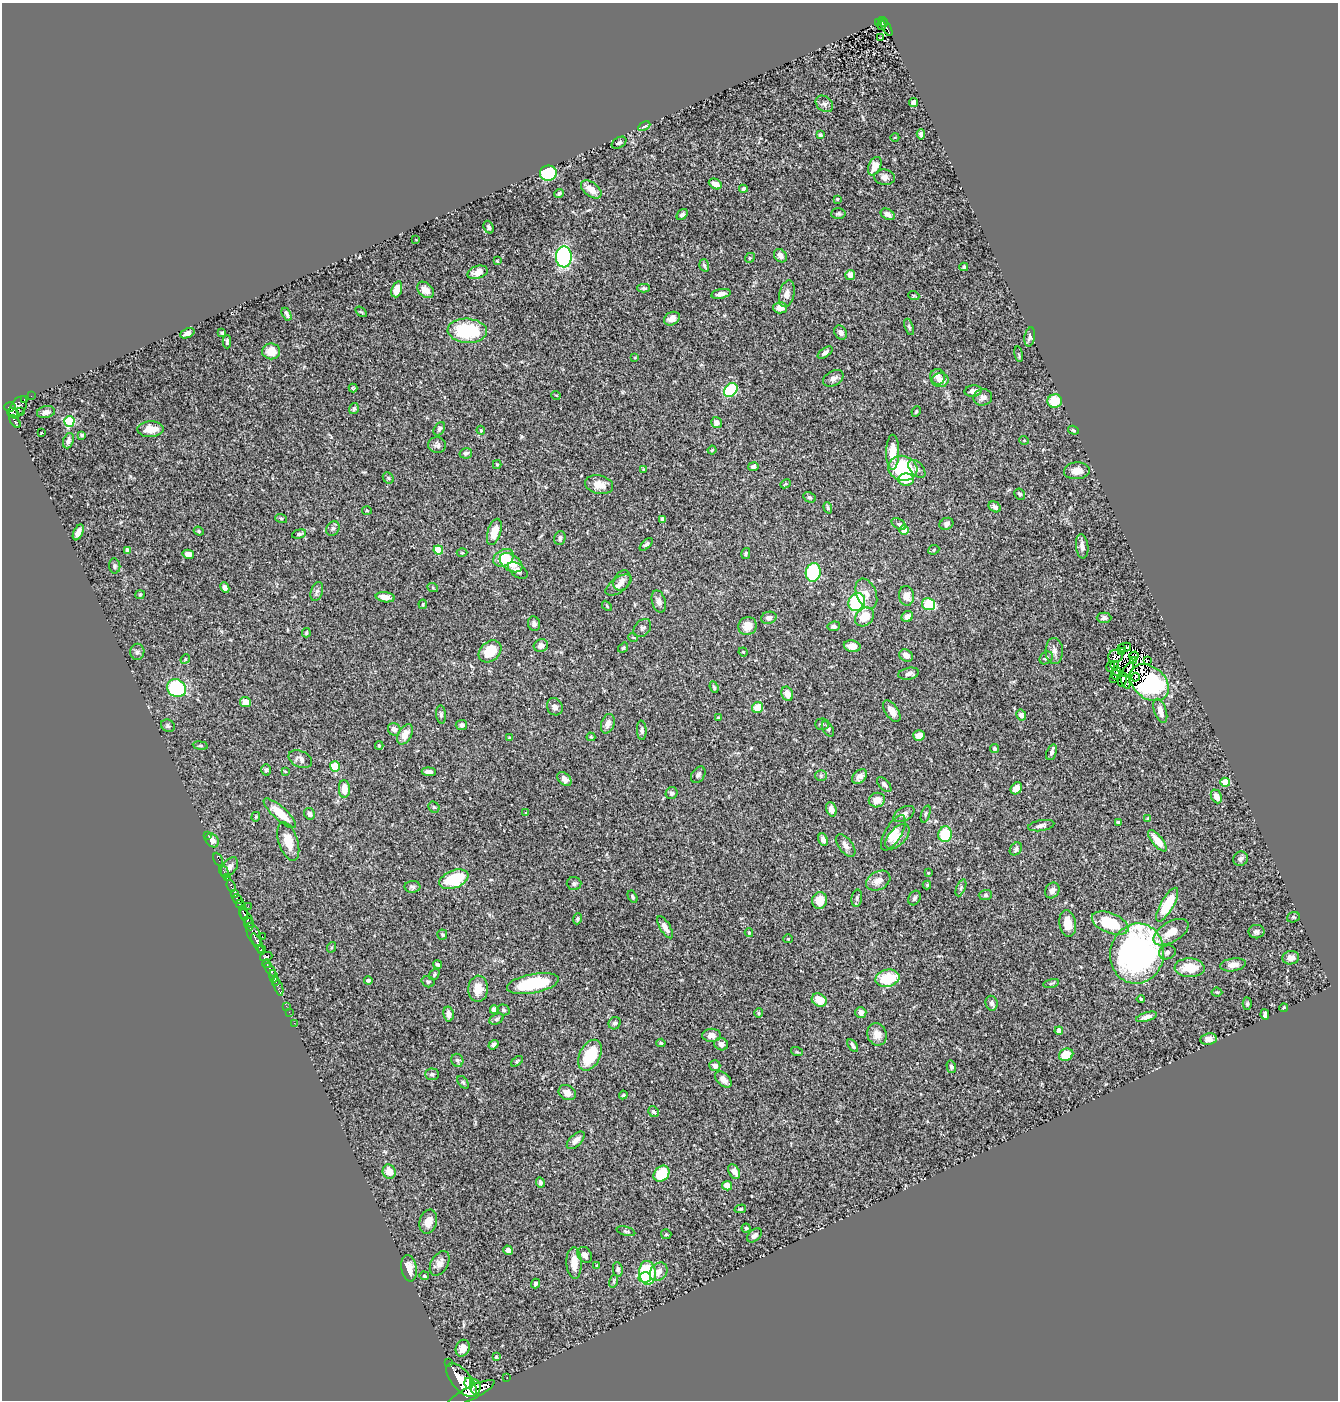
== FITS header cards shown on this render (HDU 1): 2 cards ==
NAXIS1  =                 1336
NAXIS2  =                 1398

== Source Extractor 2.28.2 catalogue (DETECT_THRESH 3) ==
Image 1336 x 1398 px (HDU 1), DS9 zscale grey, 1 PNG px = 1 image px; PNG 1340 x 1402 px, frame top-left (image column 1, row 1398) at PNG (2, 3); each listed source drawn as its Kron ellipse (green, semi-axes under 4 px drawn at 4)
Background 0.496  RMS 0.023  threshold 0.0698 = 3 sigma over >= 5 px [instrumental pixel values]
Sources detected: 378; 4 with non-positive FLUX_AUTO (blend fragments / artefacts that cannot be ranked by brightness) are neither listed nor drawn; the other 374 listed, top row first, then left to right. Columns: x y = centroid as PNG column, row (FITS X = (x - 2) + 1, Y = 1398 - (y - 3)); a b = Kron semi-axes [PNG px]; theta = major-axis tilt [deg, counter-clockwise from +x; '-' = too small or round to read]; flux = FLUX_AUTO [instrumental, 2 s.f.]
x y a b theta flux
883 22 5 3 - 73
878 23 3 2 - 15
882 25 4 3 - 27
887 28 9 3 -63 88
881 38 2 2 - 1.6
914 102 4 4 - 8.7
824 104 9 7 -38 5.7
644 126 6 4 28 6.7
921 134 5 4 - 4.9
820 135 4 4 - 2.5
895 137 4 3 - 1.2
619 143 8 5 31 3.7
875 166 10 6 66 19
548 173 8 7 - 140
885 177 10 8 -9 7.4
715 184 7 5 -26 13
591 189 12 7 -37 17
743 189 4 3 - 2.8
559 193 5 4 - 2.9
837 199 4 3 - 1.4
838 213 7 5 4 2.8
888 214 7 5 -28 7.4
682 215 6 4 47 4.9
489 227 6 5 - 3.9
416 240 3 2 - 0.88
780 256 7 6 - 7.9
564 257 10 8 89 200
750 258 5 4 - 2.1
497 261 3 3 - 1.4
704 265 6 4 -71 2.8
964 267 4 4 - 2.2
478 272 10 6 18 15
850 275 5 5 - 10
644 288 6 4 -1 2.9
397 289 8 5 71 20
425 290 9 6 -43 11
721 294 10 4 10 6.9
787 294 14 7 77 11
914 296 6 3 -19 1.5
780 308 7 5 -2 14
361 312 6 3 -36 1.6
287 314 7 3 -61 4
672 319 8 6 28 9
909 327 8 4 -72 2.8
467 331 20 12 -4 97
841 332 7 6 - 5.4
187 333 7 4 23 6.3
222 333 3 3 - 2.3
1030 337 10 5 79 5
227 342 6 3 -90 2.5
271 351 9 8 - 25
825 353 8 4 36 5.4
1019 354 8 4 -80 2.4
635 358 4 2 - 1.2
938 377 8 7 - 8.7
833 378 11 7 29 7.2
940 380 8 7 - 8
353 388 4 4 - 1.8
731 390 8 6 47 92
973 391 8 5 6 7.5
556 395 5 3 - 1.1
31 396 2 2 - 6.2
983 397 9 8 - 9
24 399 3 3 - 18
1055 401 7 7 - 37
10 407 5 4 - 290
18 407 12 7 57 480
354 409 6 5 - 3
916 411 5 3 - 1.8
21 412 2 2 - 14
46 412 9 6 10 6.8
13 413 5 5 - 180
69 421 5 5 - 85
15 422 7 3 -53 98
716 423 5 5 - 7.4
150 429 13 8 2 23
439 429 7 5 58 3.4
481 430 4 4 - 1.6
1073 430 6 4 -17 2.1
42 433 3 3 - 1.6
82 435 3 3 - 2.1
1024 440 5 3 - 1.2
68 441 8 5 69 4.9
437 445 9 8 - 5
712 450 4 3 - 1.5
893 452 17 6 89 28
466 453 6 5 - 4
497 464 4 4 - 1.5
753 467 5 4 - 4.9
903 468 15 12 -15 130
644 469 4 4 - 1.5
917 469 11 6 -49 5.9
1077 471 13 8 4 13
388 478 6 5 - 2.3
906 480 8 6 -1 30
786 484 5 3 - 1.5
599 485 14 9 -12 16
1020 494 6 5 - 3.3
809 497 6 5 - 2.9
995 507 6 5 - 4.3
828 508 6 4 -71 2.1
367 510 5 3 - 1.6
281 518 6 3 -19 1.9
662 519 4 3 - 4.3
899 524 8 5 -33 3.4
946 524 7 5 28 5.2
333 528 7 6 - 3.8
904 530 5 5 - 17
199 531 5 4 - 2.3
78 532 8 4 65 10
494 532 13 6 73 23
299 534 7 4 16 2.9
560 538 7 5 75 5.4
646 544 8 4 44 3.6
1082 546 12 6 -83 8.2
127 550 4 4 - 4.3
438 550 5 4 - 53
934 550 6 4 24 2.2
462 553 5 3 - 1.4
746 553 5 4 - 2.3
188 554 6 4 -12 6.1
504 558 11 8 31 37
511 563 12 8 -34 26
115 566 7 5 -82 3.3
518 570 11 6 -37 6.6
813 572 9 7 79 130
622 580 11 8 58 7.3
618 585 15 7 35 8.9
225 587 5 4 - 3.8
433 588 5 3 - 1.5
317 591 10 6 71 4.7
866 594 16 10 -67 14
140 595 5 4 - 1.6
906 596 10 7 -82 13
385 597 9 5 -8 11
659 602 11 7 -74 7.6
857 602 9 8 - 120
423 604 5 4 - 2
929 604 6 6 - 60
607 606 6 3 -47 1.7
865 617 10 8 45 27
907 617 6 5 - 7.7
769 618 8 6 15 6.9
1104 618 7 5 0 4.6
534 624 7 6 - 5
747 626 9 9 - 16
834 626 6 5 - 3.9
642 628 10 7 47 4.7
306 633 4 3 - 1.8
633 637 5 3 - 1.3
541 646 7 6 - 8.6
852 646 8 5 -11 16
1125 647 6 4 10 1.9
623 648 5 3 - 2
1121 648 3 2 - 2.2
490 651 12 9 42 38
1054 651 13 8 -88 8.2
137 652 8 7 - 4.2
743 652 4 4 - 1.4
1121 652 3 2 - 1.8
906 656 7 5 -29 8.6
1116 656 7 6 - 3.4
1134 656 5 3 - 1.8
1046 658 7 5 38 4.4
185 659 5 4 - 1.7
1148 660 3 3 - 390
1133 661 3 2 - 0.77
1115 665 4 3 - 4.6
1111 666 5 3 - 3.2
1128 670 9 2 53 4.3
1116 671 5 2 - 2.3
909 674 10 6 10 6.1
1115 675 5 2 - 3.1
1135 677 4 2 - 0.69
1114 679 3 2 - 2.9
1122 679 7 2 81 5.7
1125 681 8 3 -71 0.74
1149 683 22 15 -41 260
714 687 6 3 -68 2.3
177 688 10 8 -32 130
787 694 7 5 -69 15
245 702 5 5 - 13
555 707 9 7 -63 6.6
758 708 5 5 - 27
892 711 12 6 -56 11
1160 711 12 6 -72 12
441 714 9 5 -85 3.4
1021 715 6 5 - 7.3
718 717 4 3 - 1.6
608 724 10 6 71 10
822 724 7 5 1 3.1
461 725 5 5 - 5.2
168 726 7 5 -25 3.6
394 729 6 6 - 7.2
828 729 8 5 -59 3.6
642 730 10 4 -87 3.7
405 734 11 6 59 13
919 736 6 5 - 13
591 737 4 4 - 1.8
509 738 4 3 - 1.7
379 745 4 4 - 1.5
200 746 7 4 -8 2.2
995 749 5 4 - 2.6
1052 752 8 5 69 4.3
300 759 12 8 -24 6.8
335 766 5 5 - 26
266 770 6 5 - 2.6
285 771 4 3 - 1.3
429 772 7 4 -4 6.1
698 775 9 6 55 4.6
821 776 6 5 - 2.4
860 777 8 6 42 7.2
564 779 8 5 -43 8.4
1225 782 4 4 - 44
884 785 9 5 -48 5.2
1016 788 6 5 - 13
344 789 9 5 -88 21
672 793 6 5 - 4.2
1216 796 7 5 -65 11
877 800 8 7 - 16
434 807 6 5 - 2.6
831 809 7 5 -71 8
280 813 21 6 -42 34
526 813 4 4 - 1.5
309 814 6 5 - 5.2
904 814 11 6 30 6.8
926 814 9 4 72 2.7
256 817 5 4 - 2
1148 818 4 3 - 1.8
1118 822 4 3 - 2.2
1041 826 13 5 9 5.5
893 833 20 8 59 19
945 834 8 7 - 54
207 835 2 2 - 7.9
897 837 15 8 48 17
212 840 7 6 - 7.4
823 840 6 4 -69 6
288 841 20 9 -72 28
1157 841 13 5 -50 22
846 845 13 7 -52 8
1016 849 7 5 52 4.5
218 859 7 2 -64 15
1240 859 7 7 - 5.4
229 867 11 6 52 8.3
224 872 7 2 -63 21
928 873 3 3 - 1.4
227 878 2 2 - 6.6
454 879 15 9 21 70
878 881 13 9 28 13
574 884 7 6 - 3.5
927 885 4 4 - 1.4
231 886 6 3 -72 130
412 887 8 6 -1 3.7
961 888 9 4 67 2.8
1052 890 8 7 - 7.1
234 893 4 3 - 110
985 895 6 5 - 3.1
632 897 6 4 -61 2.6
857 898 8 5 81 3.4
914 898 7 5 64 3.8
237 899 5 3 - 300
820 900 8 7 - 24
240 904 4 3 - 320
1167 905 19 6 60 62
248 906 2 2 - 16
243 913 7 2 -73 310
1293 917 6 5 - 2.1
247 918 10 4 -58 600
577 919 5 4 - 2.4
1068 923 13 8 -83 20
1110 923 19 10 -22 72
249 924 7 3 -68 430
665 927 12 5 -59 9.9
1171 932 19 10 30 22
1256 932 8 7 - 4.7
749 933 4 3 - 2
254 935 12 6 -66 330
442 935 5 5 - 2.7
262 936 2 2 - 4.6
788 939 4 4 - 1.5
257 943 11 3 -64 210
332 947 5 3 - 1.5
262 950 4 3 - 250
1167 952 8 7 - 4.7
1137 954 30 27 78 530
266 956 6 3 18 140
1291 958 8 6 8 9.1
267 964 4 3 - 89
438 965 5 3 - 4
1233 965 13 6 9 9.8
1190 968 15 9 -2 35
270 970 8 3 -54 400
434 974 6 4 51 2.4
273 976 6 4 -78 440
887 978 12 8 14 61
368 980 4 3 - 2.6
275 982 3 2 - 85
428 982 6 5 - 3.2
1051 983 8 3 14 2.3
533 984 26 9 10 88
278 987 9 3 -71 120
478 989 13 10 86 19
1217 992 5 4 - 2.1
1141 999 4 4 - 1.8
819 1000 8 6 -29 25
992 1003 7 6 - 4.3
1247 1004 6 4 89 2.3
286 1006 2 2 - 12
1284 1008 4 3 - 2.3
494 1010 4 4 - 15
503 1010 6 5 - 2.8
289 1012 2 2 - 8.8
861 1012 5 5 - 9.9
759 1013 5 4 - 1.8
448 1014 7 5 -79 9
1265 1015 5 4 - 5.9
1147 1017 11 4 17 8.4
496 1019 7 5 26 3.2
294 1023 2 2 - 8.5
615 1023 6 6 - 4.2
1059 1031 4 4 - 16
877 1034 11 9 -70 13
712 1035 9 6 0 11
1208 1039 8 6 9 8.3
661 1043 4 4 - 2
721 1044 7 6 - 7.9
494 1045 5 4 - 5
853 1046 7 3 -56 3.6
797 1052 6 3 -17 1.8
590 1055 16 10 63 52
1066 1055 7 6 - 27
457 1060 7 6 - 3
517 1061 7 3 37 1.8
715 1066 6 5 - 7.2
951 1067 6 4 -75 4.5
432 1074 7 6 - 3.4
723 1080 10 6 -45 9.2
463 1082 7 4 -53 2.5
567 1093 9 7 -31 11
623 1095 4 4 - 2.2
653 1112 6 5 - 3.4
576 1140 11 6 44 9.2
389 1172 7 6 - 18
734 1172 8 5 -61 9.7
662 1174 9 7 46 55
540 1182 5 4 - 4
727 1186 5 4 - 14
740 1209 6 4 15 2.5
428 1222 12 8 73 16
746 1228 4 4 - 2
626 1231 9 4 -16 3.3
666 1234 5 5 - 1.9
754 1235 8 5 41 5.9
508 1250 5 4 - 7.8
585 1255 8 6 -56 6.4
440 1263 13 8 59 10
574 1263 16 7 -87 19
597 1265 4 3 - 2.6
409 1268 13 7 -80 15
618 1269 7 5 -80 3.9
659 1272 10 8 49 11
647 1273 12 8 -85 100
424 1276 5 4 - 1.9
645 1277 6 5 - 28
614 1281 6 4 72 2.3
535 1283 5 4 - 3.8
463 1348 8 7 - 13
496 1357 3 3 - 1.5
449 1362 2 2 - 28
507 1378 3 2 - 9.8
461 1380 21 9 -50 3000
469 1383 5 3 - 440
475 1387 8 5 -81 690
471 1393 26 6 26 2300
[4 non-positive-flux detections neither listed nor drawn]